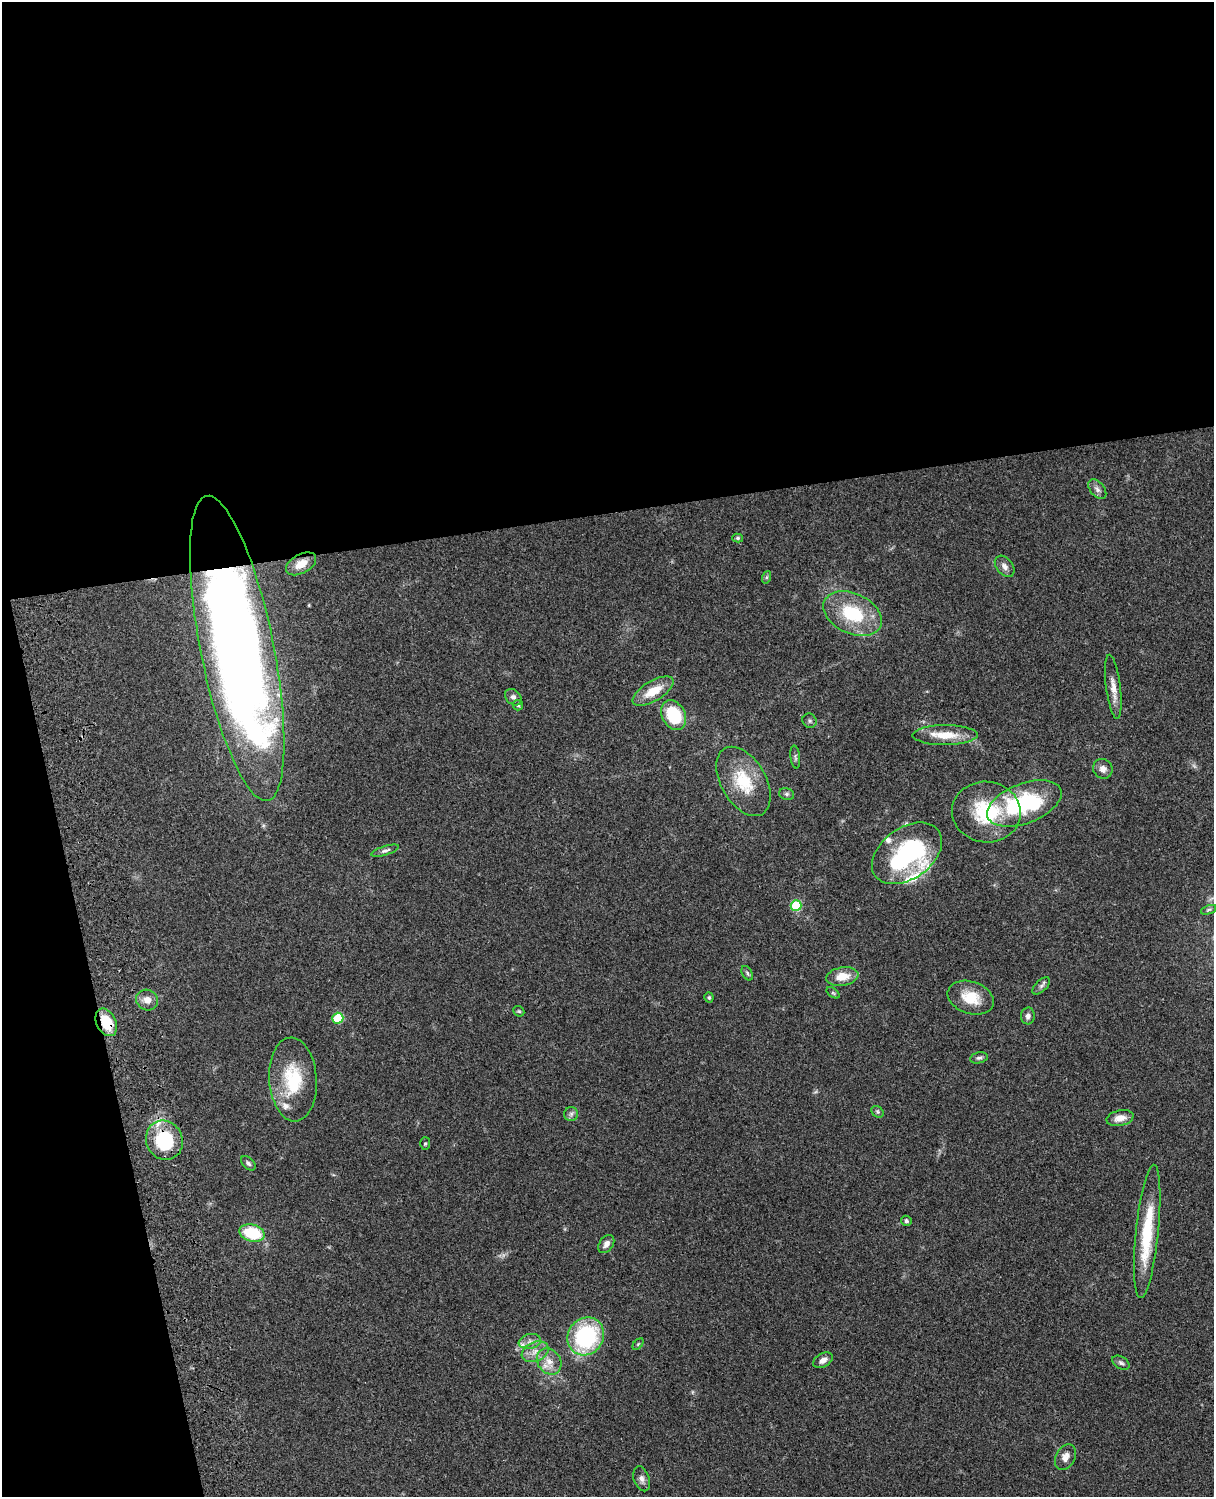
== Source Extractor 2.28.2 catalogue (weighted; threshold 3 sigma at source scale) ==
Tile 1 of 4 x 3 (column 1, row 1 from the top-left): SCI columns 121-1332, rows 3269-4763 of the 5087 x 4927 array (HDU 1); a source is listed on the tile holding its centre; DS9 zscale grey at full resolution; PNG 1216 x 1499 px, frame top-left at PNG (2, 2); each listed source drawn as its Kron ellipse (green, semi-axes under 4 px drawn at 4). Shown black and unused: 39% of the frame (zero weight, under 3 of 4 exposures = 6% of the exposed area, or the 3 px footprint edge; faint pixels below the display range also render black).
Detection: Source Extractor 2.28.2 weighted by HDU 2 'WHT'; one run over the whole footprint, this tile lists its part. Background 0.0986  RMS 0.0064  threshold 0.0289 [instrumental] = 3 sigma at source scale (4.5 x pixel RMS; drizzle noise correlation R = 1.50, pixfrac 1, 0.05/0.05 arcsec/px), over >= 5 px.
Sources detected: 63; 2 inside a brighter object's white glare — neither listed nor drawn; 5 inside a brighter listed object's ellipse — not listed separately; the other 56 listed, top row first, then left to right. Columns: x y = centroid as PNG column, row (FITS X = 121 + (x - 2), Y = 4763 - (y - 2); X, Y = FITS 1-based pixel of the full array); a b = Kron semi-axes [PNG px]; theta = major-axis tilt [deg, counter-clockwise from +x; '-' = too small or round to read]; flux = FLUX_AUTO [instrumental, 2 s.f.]
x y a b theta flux
1097 489 11 7 -51 2.6
738 538 5 4 - 1
301 564 16 9 28 8.1
1005 566 12 8 -51 3.3
767 577 6 4 71 0.99
853 614 31 20 -25 35
237 648 155 36 -79 830
1113 687 32 7 -83 6.7
653 691 23 10 31 14
513 697 9 7 -42 2.6
518 705 5 5 - 1
674 715 15 11 -61 29
810 721 7 6 - 1.4
945 735 32 10 0 14
795 757 11 5 -83 1.5
1103 769 10 9 - 3.5
743 781 38 22 -60 27
787 794 7 6 - 1.5
1024 803 39 20 21 68
986 812 34 30 -7 41
385 851 14 4 17 1.9
907 853 39 25 36 78
796 905 5 5 - 30
1209 910 8 4 21 0.95
747 973 8 5 -61 1.2
842 977 16 9 9 10
1041 986 11 5 43 1.9
833 993 7 4 -37 0.96
709 998 5 4 - 1.1
971 998 24 16 -19 17
147 1000 11 10 - 4.7
519 1011 6 5 - 0.78
1028 1016 8 7 - 2.3
338 1018 5 5 - 27
106 1022 14 9 -64 17
979 1058 9 5 13 1.7
293 1079 42 24 -86 34
877 1112 7 5 -36 1.2
571 1114 7 7 - 1.8
1120 1118 14 7 12 5.6
164 1140 20 18 -64 39
425 1144 6 5 - 0.96
248 1163 9 5 -45 1.5
906 1221 5 5 - 1.5
1147 1231 67 11 84 35
252 1233 13 8 -15 27
606 1244 10 6 55 3.1
586 1336 20 17 53 71
530 1341 11 7 11 3.3
638 1344 7 4 45 0.82
535 1352 14 9 23 6
823 1360 10 6 29 3.3
549 1361 14 11 -54 7.1
1121 1363 9 6 -31 1.6
1065 1457 13 9 60 4.7
642 1479 13 7 -71 3
Overlapping masked pixels (flux is a lower limit): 3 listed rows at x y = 237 648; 106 1022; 164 1140